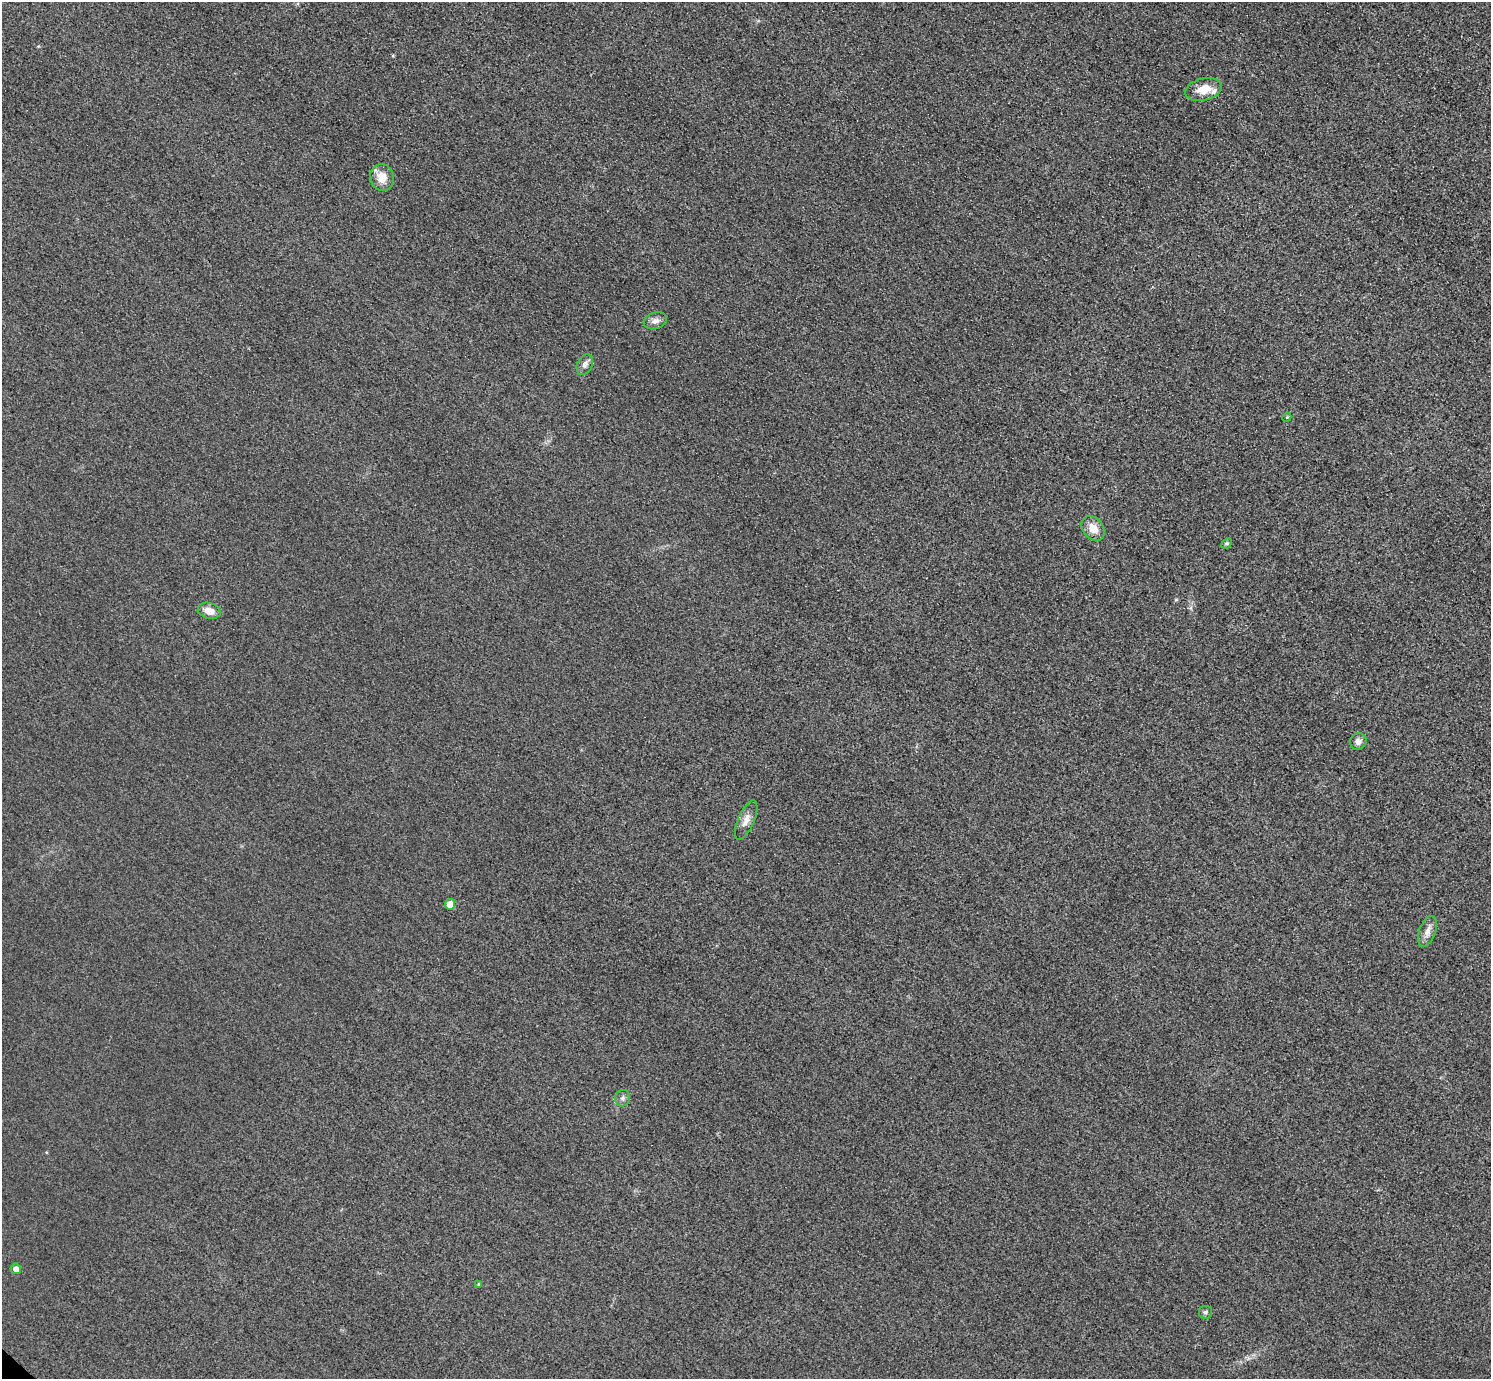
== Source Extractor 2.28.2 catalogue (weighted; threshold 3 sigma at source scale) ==
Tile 10 of 4 x 4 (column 2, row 3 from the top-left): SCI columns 1521-3009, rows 1561-2937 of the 6017 x 6017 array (HDU 1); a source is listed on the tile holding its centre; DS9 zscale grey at full resolution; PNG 1493 x 1381 px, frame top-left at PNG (2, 2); each listed source drawn as its Kron ellipse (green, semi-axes under 4 px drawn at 4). Shown black and unused: <1% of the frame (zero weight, under 3 of 4 exposures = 3% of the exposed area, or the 3 px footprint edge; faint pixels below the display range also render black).
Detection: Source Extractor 2.28.2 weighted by HDU 2 'WHT'; one run over the whole footprint, this tile lists its part. Background 0.0847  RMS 0.019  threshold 0.0851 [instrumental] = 3 sigma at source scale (4.5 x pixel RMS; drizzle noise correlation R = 1.50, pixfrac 1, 0.05/0.05 arcsec/px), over >= 5 px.
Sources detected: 17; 1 inside a brighter listed object's ellipse — not listed separately; the other 16 listed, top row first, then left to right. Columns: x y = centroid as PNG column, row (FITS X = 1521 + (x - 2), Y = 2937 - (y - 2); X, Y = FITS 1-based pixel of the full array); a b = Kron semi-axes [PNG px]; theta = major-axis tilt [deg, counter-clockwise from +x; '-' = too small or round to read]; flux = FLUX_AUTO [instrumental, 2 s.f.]
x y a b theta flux
1204 89 18 11 14 29
382 177 14 12 -73 25
655 321 12 8 17 9.9
585 364 11 7 62 8
1287 417 5 3 - 1.8
1093 528 13 10 -49 23
1227 543 6 4 44 2.9
209 611 11 8 -15 17
1358 742 9 8 - 7.4
746 820 21 8 66 14
450 904 5 5 - 23
1427 931 16 8 70 13
623 1098 8 7 - 5.8
16 1269 5 5 - 11
479 1284 4 3 - 2.2
1205 1312 6 6 - 4.2